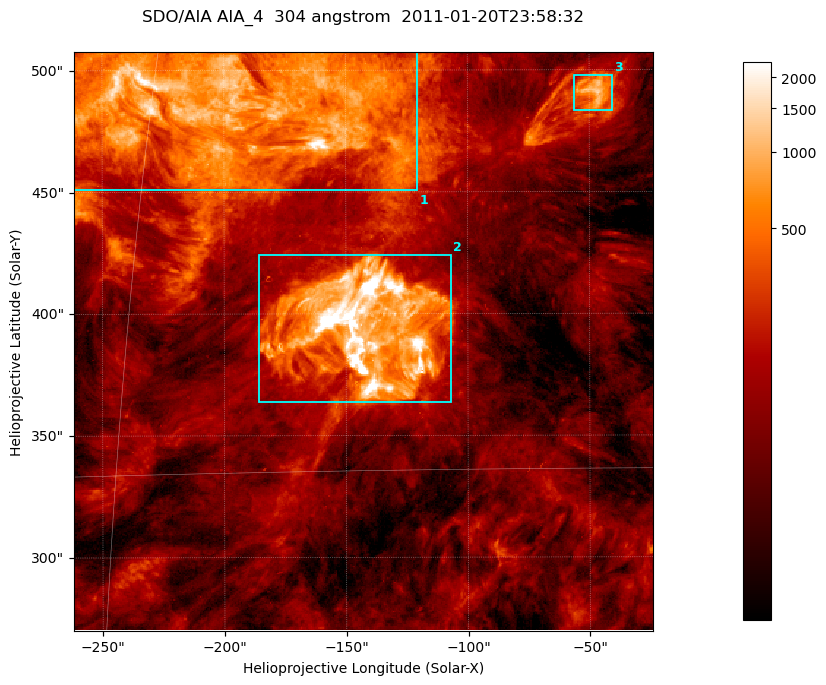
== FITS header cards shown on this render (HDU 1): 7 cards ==
TELESCOP= 'SDO/AIA '           / For AIA: SDO/AIA
INSTRUME= 'AIA_4   '           / For AIA: AIA_ATA1, AIA_ATA2, AIA_ATA3 or AIA_AT
WAVELNTH=                  304 / [angstrom] Wavelength
WAVEUNIT= 'angstrom'           / Wavelength unit: angstrom
DATE-OBS= '2011-01-20T23:58:32.124' / [ISO] Date when observation started; ISO 8
CTYPE1  = 'HPLN-TAN'           / CTYPE1; Typically HPLN
CTYPE2  = 'HPLT-TAN'           / CTYPE2; Typically HPLT

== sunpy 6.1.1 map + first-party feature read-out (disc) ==
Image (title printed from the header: SDO/AIA AIA_4  304 angstrom  2011-01-20T23:58:32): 396 x 396 px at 0.6 arcsec/px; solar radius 975 arcsec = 1625 px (partial field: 1.9% of the solar disc is inside the frame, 100% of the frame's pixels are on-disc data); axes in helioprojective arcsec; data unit not stated in the header (colour bar unlabelled)
Orientation: roll -0.132 deg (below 1 deg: not rotated)
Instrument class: DISC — disc imager (sunpy class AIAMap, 304 A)
Bright regions (active regions / flare kernels): reference = the on-disc median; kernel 3 px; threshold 5 sigma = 358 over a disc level ~107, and >= 1.15x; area >= 156 px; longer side >= 5 px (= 3 arcsec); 3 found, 3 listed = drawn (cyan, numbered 1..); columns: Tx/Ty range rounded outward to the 2 arcsec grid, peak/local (2 s.f.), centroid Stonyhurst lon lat
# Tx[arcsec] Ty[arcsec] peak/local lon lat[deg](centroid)
1 -262..-120 450..508 22 -13 +25
2 -186..-106 362..426 96 -9 +19
3 -58..-40 482..498 12 -3 +25